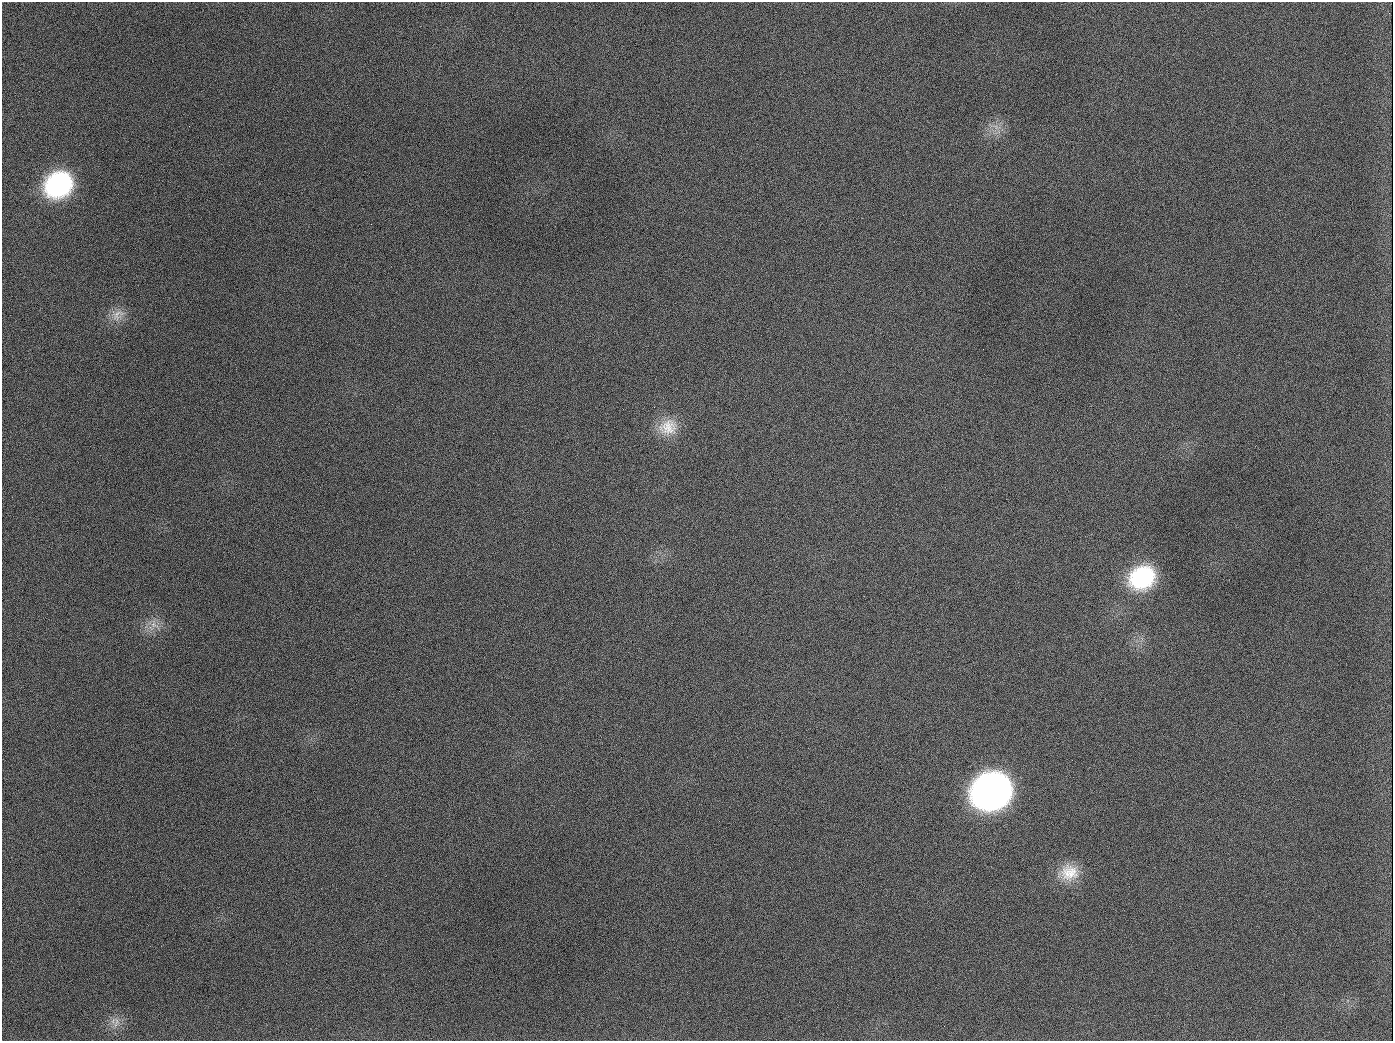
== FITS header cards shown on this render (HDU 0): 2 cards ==
NAXIS1  =                 1391
NAXIS2  =                 1039

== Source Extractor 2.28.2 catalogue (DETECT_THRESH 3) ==
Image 1391 x 1039 px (HDU 0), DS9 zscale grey, 1 PNG px = 1 image px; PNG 1395 x 1043 px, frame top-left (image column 1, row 1039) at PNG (2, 2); no overlay
Background 1870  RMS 78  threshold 235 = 3 sigma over >= 5 px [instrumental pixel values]
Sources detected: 12; all 12 listed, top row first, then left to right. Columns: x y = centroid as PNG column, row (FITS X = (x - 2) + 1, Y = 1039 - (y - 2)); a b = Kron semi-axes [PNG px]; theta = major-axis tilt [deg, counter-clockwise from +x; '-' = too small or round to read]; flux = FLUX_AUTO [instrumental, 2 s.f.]
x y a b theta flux
189 126 3 2 - 6.3e+03
996 127 8 5 -57 1.9e+04
58 185 27 23 34 7.2e+05
117 315 22 14 38 7.7e+04
654 407 2 2 - 3.4e+03
668 427 27 22 17 1.4e+05
1142 577 30 24 28 4.7e+05
154 625 14 9 -37 5.0e+04
991 791 29 25 27 3.3e+06
1069 872 27 22 6 1.5e+05
116 1022 17 6 76 3.9e+04
944 1026 2 2 - 3.5e+03